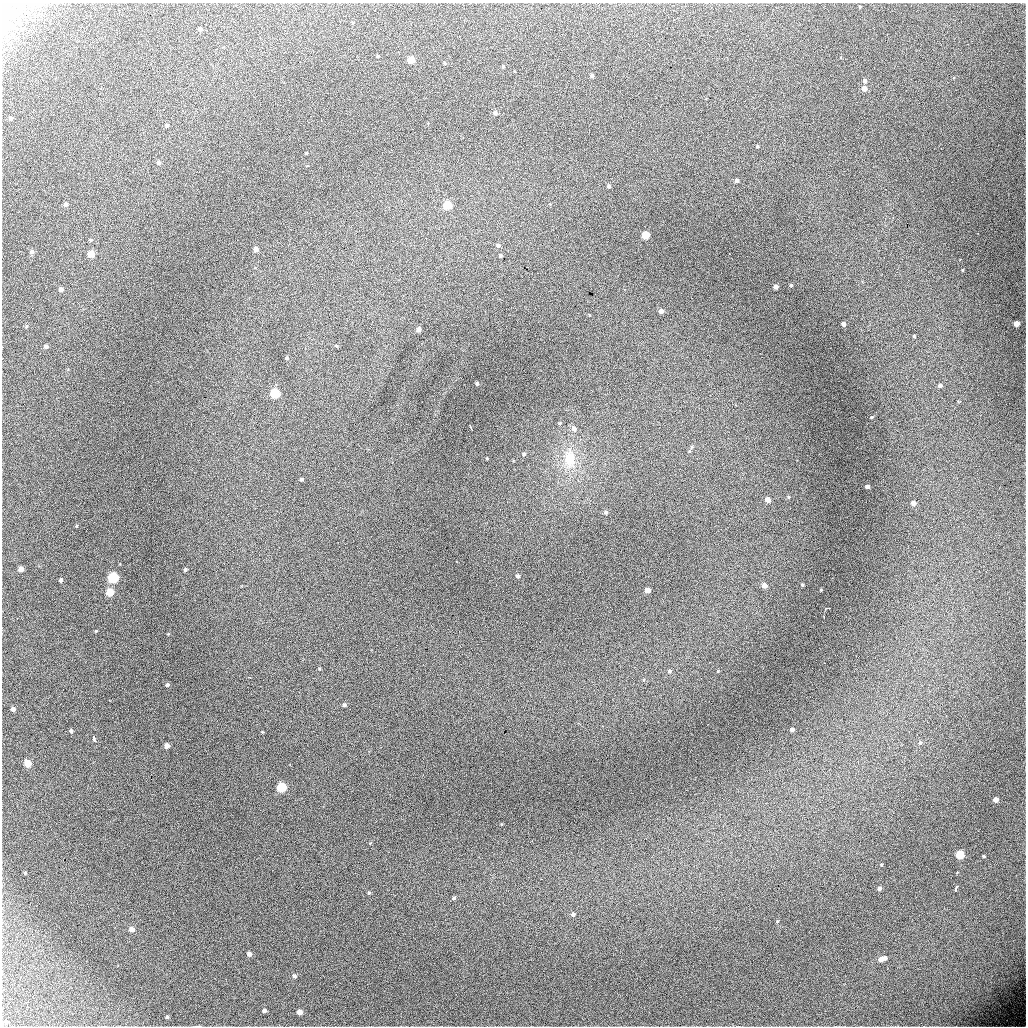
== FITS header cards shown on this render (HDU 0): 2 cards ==
NAXIS1  =                 1024 / length of data axis 1
NAXIS2  =                 1024 / length of data axis 2

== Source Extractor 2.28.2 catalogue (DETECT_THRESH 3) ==
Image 1024 x 1024 px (HDU 0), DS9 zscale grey, 1 PNG px = 1 image px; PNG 1028 x 1028 px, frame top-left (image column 1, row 1024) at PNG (2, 3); no overlay
Background 5350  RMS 55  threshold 165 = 3 sigma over >= 5 px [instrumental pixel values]
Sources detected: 108; all 108 listed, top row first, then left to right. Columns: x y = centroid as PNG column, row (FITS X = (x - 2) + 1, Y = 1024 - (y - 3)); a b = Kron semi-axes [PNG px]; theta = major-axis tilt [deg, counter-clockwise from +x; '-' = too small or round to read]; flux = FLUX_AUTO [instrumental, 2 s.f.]
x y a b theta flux
860 7 4 3 - 3200
200 29 4 3 - 9100
429 33 2 2 - 5000
435 51 2 2 - 3800
377 56 3 3 - 4700
411 60 5 4 - 74000
445 63 4 3 - 4900
503 66 3 3 - 3800
591 75 4 3 - 8800
865 81 4 4 - 10000
864 88 4 4 - 28000
495 112 4 4 - 14000
11 118 4 4 - 11000
167 125 4 4 - 6400
757 146 3 2 - 3800
306 153 4 3 - 2900
158 162 4 4 - 7900
737 180 4 4 - 11000
609 186 4 3 - 6700
980 187 2 2 - 2100
66 204 4 4 - 11000
447 205 5 5 - 160000
474 216 2 2 - 6500
645 235 5 5 - 110000
91 240 5 4 - 4700
498 245 5 4 - 9600
256 249 4 4 - 20000
31 252 5 5 - 13000
91 254 5 4 - 80000
500 255 3 3 - 5300
963 270 4 3 - 2900
791 285 3 3 - 4300
776 287 4 4 - 14000
61 289 4 4 - 16000
661 311 4 4 - 17000
1017 323 4 4 - 31000
844 324 4 4 - 14000
419 329 4 4 - 14000
914 336 4 3 - 4400
46 346 4 4 - 10000
336 346 4 4 - 3700
287 358 5 5 - 5800
477 383 3 3 - 6100
940 385 5 5 - 15000
275 393 5 5 - 270000
872 417 3 2 - 4100
560 423 5 3 - 3400
470 427 5 2 - 3900
574 429 7 6 - 13000
691 447 5 3 - 4500
524 454 4 4 - 5000
487 458 3 3 - 3300
569 459 21 14 -90 96000
301 479 3 3 - 5500
867 486 4 3 - 11000
788 497 5 3 - 3700
767 499 4 4 - 29000
913 503 4 4 - 20000
606 512 5 5 - 7900
76 526 4 3 - 3200
20 569 4 4 - 24000
185 570 3 3 - 5900
518 576 5 4 - 7200
113 578 5 5 - 380000
61 580 4 3 - 9100
764 585 5 5 - 22000
802 585 3 3 - 5200
647 590 4 4 - 30000
821 590 3 3 - 3200
110 592 5 5 - 110000
827 608 5 3 - 7700
124 609 3 2 - 5200
137 619 2 2 - 2800
96 631 4 4 - 2900
938 659 2 2 - 3100
669 671 6 4 3 6600
718 671 5 4 - 3100
250 677 3 2 - 2300
167 685 4 4 - 6600
344 705 4 4 - 6500
13 709 4 4 - 14000
792 730 4 3 - 9500
71 731 4 3 - 6800
94 739 5 3 - 14000
920 743 5 4 - 5600
167 745 4 4 - 23000
28 763 5 5 - 80000
281 787 5 5 - 250000
390 794 2 2 - 1900
996 800 4 4 - 25000
960 855 5 5 - 180000
984 856 4 3 - 3300
881 865 4 3 - 3300
25 873 4 3 - 3400
880 888 4 3 - 13000
956 888 6 2 75 7800
369 893 5 4 - 4400
454 898 5 4 - 6200
573 914 5 5 - 10000
132 929 4 4 - 25000
249 954 4 4 - 15000
885 958 4 4 - 11000
881 959 4 4 - 19000
294 976 5 5 - 8100
264 1010 4 4 - 10000
300 1012 4 4 - 24000
167 1017 4 3 - 5000
6 1022 5 4 - 6400